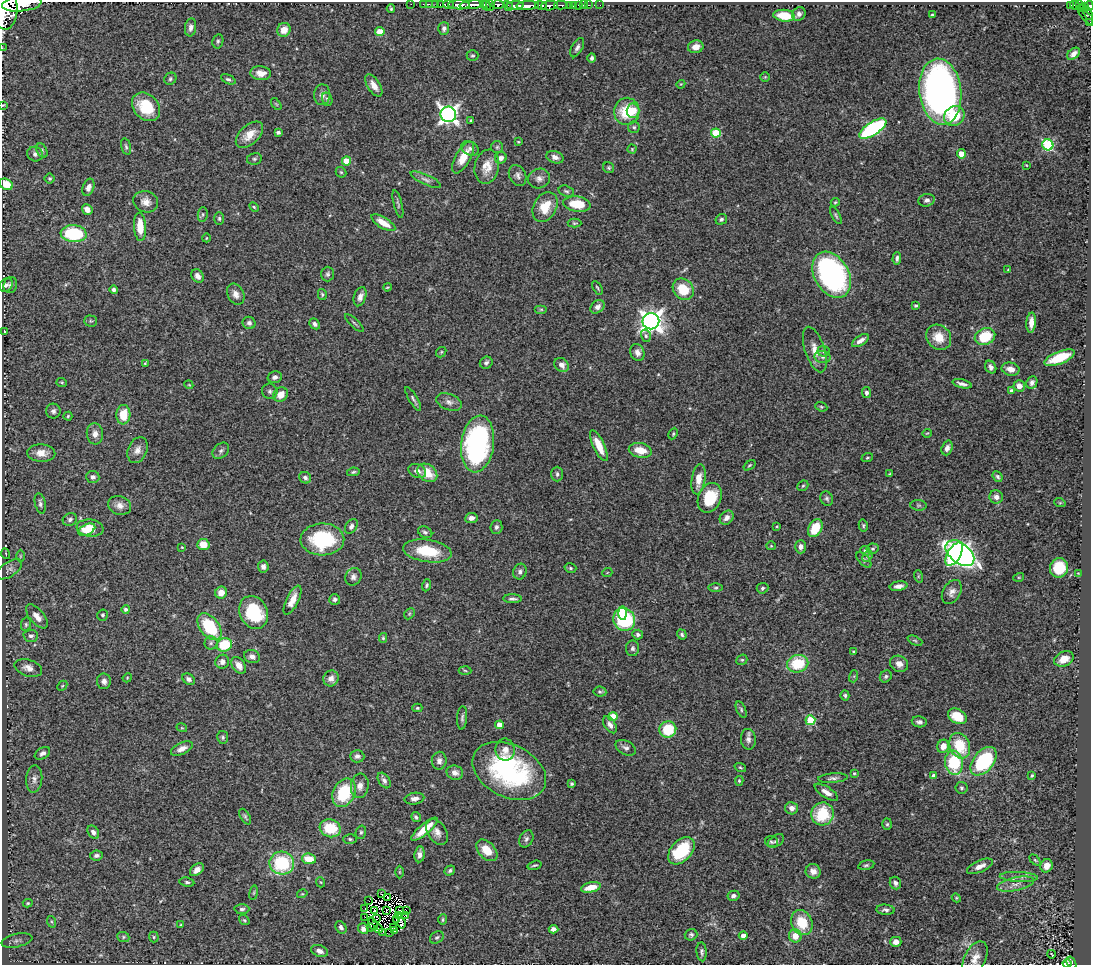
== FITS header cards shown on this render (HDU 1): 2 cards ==
NAXIS1  =                 1089
NAXIS2  =                  963

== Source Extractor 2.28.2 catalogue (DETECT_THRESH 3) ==
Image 1089 x 963 px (HDU 1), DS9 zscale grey, 1 PNG px = 1 image px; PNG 1093 x 967 px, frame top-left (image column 1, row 963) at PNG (2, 2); each listed source drawn as its Kron ellipse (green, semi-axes under 4 px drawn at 4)
Background 0.758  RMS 0.031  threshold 0.0932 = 3 sigma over >= 5 px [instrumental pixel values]
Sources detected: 409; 7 with non-positive FLUX_AUTO (blend fragments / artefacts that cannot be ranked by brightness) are neither listed nor drawn; the other 402 listed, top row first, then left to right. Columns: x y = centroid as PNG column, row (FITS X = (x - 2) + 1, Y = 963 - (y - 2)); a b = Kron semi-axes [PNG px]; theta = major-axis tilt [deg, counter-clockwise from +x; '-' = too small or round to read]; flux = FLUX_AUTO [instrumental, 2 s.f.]
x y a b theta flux
22 4 20 8 7 2900
411 4 2 2 - 16
423 4 2 2 - 15
429 4 2 2 - 23
436 4 2 2 - 17
498 4 6 3 0 610
440 5 3 2 - 38
449 5 5 3 - 110
459 5 11 4 -1 1500
472 5 12 3 6 1700
483 5 4 2 - 44
486 5 5 3 - 150
490 5 5 3 - 200
515 5 8 3 3 460
541 5 6 3 -14 560
561 5 7 3 -2 220
569 5 3 2 - 82
579 5 3 3 - 49
583 5 2 2 - 13
589 5 3 2 - 29
600 5 2 2 - 10
1075 5 5 3 - 180
1080 5 3 2 - 59
508 6 5 3 - 180
528 6 11 4 3 1500
549 6 8 4 7 1100
573 6 4 3 - 22
1070 6 4 3 - 130
1084 6 4 3 - 62
1089 6 5 3 - 290
1081 8 3 3 - 54
391 9 4 3 - 3.1
5 10 19 12 89 4900
1088 13 7 3 -64 130
799 14 7 6 - 8.6
932 15 4 3 - 2.6
784 16 11 6 -7 58
1087 18 11 4 -41 150
1089 23 3 2 - 14
191 27 9 5 82 8
444 28 6 5 - 6.5
284 30 7 6 - 23
380 32 4 4 - 51
218 41 7 5 76 3.9
696 47 8 6 11 18
2 48 2 2 - 11
577 48 10 5 62 7.4
1074 54 7 5 42 10
472 56 6 5 - 3.3
592 58 5 4 - 4.9
261 73 10 7 -5 17
765 77 5 5 - 2.6
170 79 6 5 - 4.2
228 79 8 4 -26 4
681 84 4 3 - 1.7
374 85 12 6 -58 17
940 92 33 21 -83 1000
322 95 10 8 87 9.7
327 99 7 5 -73 4.5
276 104 7 3 -53 2.1
3 105 3 2 - 1.4
146 107 16 12 -46 74
627 111 13 12 - 68
633 111 7 6 - 29
448 114 8 7 - 950
954 116 10 9 - 73
471 120 3 2 - 2.4
634 127 6 5 - 3.9
873 129 15 6 33 290
278 132 4 3 - 5.5
716 133 5 4 - 80
249 135 16 9 42 29
518 142 4 3 - 1.6
1048 145 5 5 - 220
126 147 8 4 -76 4.1
497 147 6 6 - 3.5
470 148 9 6 -28 6.7
632 149 4 4 - 2
42 150 8 5 -65 4.4
35 154 8 7 - 6.6
961 154 4 4 - 27
463 157 18 7 60 37
555 157 9 6 -18 11
501 158 6 5 - 8.5
254 159 7 5 12 4.4
346 161 4 4 - 37
1026 165 3 2 - 1.5
487 167 17 12 78 27
609 168 6 5 - 3.6
341 172 6 4 -43 3.1
518 175 11 8 -63 8.3
50 179 5 5 - 3.3
539 179 11 9 19 12
426 180 16 5 -24 8.9
6 184 7 5 -32 40
88 187 9 5 71 11
566 191 8 5 -16 4.5
927 200 8 6 16 6.6
146 202 12 10 -18 16
835 202 4 4 - 2.5
398 204 14 4 -76 4.6
577 204 14 7 -8 59
254 207 6 3 -45 2.5
545 207 16 11 61 48
87 209 6 5 - 15
203 214 7 5 85 3.8
836 215 9 3 -62 3.6
219 218 6 5 - 3.8
721 219 6 5 - 4.4
383 223 13 5 -31 29
574 223 7 4 -1 3
140 227 14 6 -87 40
74 234 13 8 -5 150
206 238 4 3 - 1.6
897 258 6 4 88 5.1
1008 270 4 4 - 1.9
328 274 7 6 - 4.9
832 275 25 17 -60 520
197 276 7 5 -54 8.2
6 285 8 6 39 6.5
10 285 8 6 74 6.7
387 287 4 3 - 2.1
597 288 7 3 -60 2.6
683 289 11 9 -47 63
114 290 4 4 - 5.9
236 294 11 8 -62 12
322 294 5 4 - 3.1
360 297 10 6 71 9.7
916 306 4 3 - 3.2
597 307 8 6 39 9.8
541 309 6 4 0 2.6
91 321 6 5 - 3.6
651 321 8 8 - 1500
249 323 6 6 - 6.5
354 323 12 2 -43 3.4
1031 323 10 4 87 16
315 324 6 4 -44 6.2
4 331 2 2 - 1.5
646 336 6 5 - 3.9
939 337 13 11 -44 33
985 337 10 8 25 74
860 341 9 4 32 11
815 349 24 9 -72 27
823 351 6 5 - 3.6
441 352 6 4 48 2.9
637 352 9 6 -69 12
823 357 8 6 -14 7.2
1059 358 16 6 22 64
145 363 3 3 - 1.8
486 363 6 5 - 5.6
562 365 8 6 -41 12
991 367 6 5 - 7.2
1010 369 9 6 -12 16
275 377 7 5 13 6.4
62 382 5 4 - 2.7
1032 382 6 5 - 6.7
962 384 10 3 -14 8
189 385 4 3 - 1.7
1019 386 5 5 - 15
270 391 8 7 - 6.2
1011 391 4 4 - 4.6
866 393 5 4 - 6.2
281 395 8 6 38 24
413 399 13 3 -59 5.4
449 402 13 8 -22 11
821 407 6 4 -21 2.9
53 411 7 7 - 7
123 415 10 7 86 39
68 416 4 4 - 2.6
927 433 5 3 - 1.6
95 434 10 8 -85 14
673 434 6 3 64 2.5
478 444 28 16 82 360
599 446 17 5 -65 34
947 448 7 5 70 8.9
138 450 13 9 67 15
640 450 11 7 -12 35
221 451 9 6 42 5.9
41 453 14 9 -3 23
867 458 6 4 19 2.6
749 465 7 3 36 2.6
417 471 9 6 -23 11
353 472 6 4 11 3.4
427 473 11 8 -38 42
557 474 7 5 -90 5
890 474 3 2 - 2.1
93 477 6 6 - 7.2
997 477 5 4 - 4
305 478 6 5 - 6.3
699 479 15 7 81 27
803 486 6 5 - 3.4
996 497 7 6 - 11
710 498 15 11 67 79
827 499 7 6 - 4.8
1060 503 6 3 -18 1.8
40 504 10 5 -77 6.2
120 505 12 9 -15 15
918 505 8 5 -6 4.2
471 518 6 5 - 10
727 518 8 6 48 10
70 519 7 6 - 5.7
863 525 6 4 -76 3.2
351 526 8 5 57 6.8
777 526 4 3 - 1.8
496 527 7 6 - 6.7
90 528 13 8 -7 37
815 528 9 6 61 54
87 530 9 5 27 22
425 532 7 5 -27 4.7
322 539 22 16 1 140
203 544 6 5 - 34
771 546 4 4 - 2.3
182 547 3 3 - 1.7
801 547 7 5 89 9.4
873 549 6 5 - 3.6
427 551 25 11 -9 73
865 551 5 4 - 3.4
960 553 16 10 -39 910
6 554 5 3 - 1.8
954 554 13 6 59 190
20 556 6 4 89 2.5
867 556 6 4 49 3.1
864 560 9 5 -46 4.5
263 567 6 5 - 8.7
570 568 6 4 -15 3.3
1059 568 10 9 - 59
9 569 14 7 34 9.3
520 572 8 6 69 6.6
607 573 5 3 - 1.7
1078 573 3 2 - 1.5
918 576 6 4 -73 2.5
353 577 9 8 - 8
1019 577 5 3 - 1.9
426 585 6 4 70 3.4
898 586 9 4 9 9.6
716 588 7 3 0 3.2
762 588 6 5 - 4.2
952 592 13 8 60 13
221 593 6 5 - 21
335 599 5 5 - 5.6
512 599 9 4 -2 5.8
292 600 16 6 64 21
126 609 4 4 - 5.6
254 612 17 13 -64 130
623 613 7 4 -88 30
409 614 6 4 46 3.2
103 615 5 5 - 4
37 616 14 7 -49 18
624 619 12 10 -59 200
26 624 7 5 78 3.7
210 627 15 9 -53 110
638 634 5 5 - 6
682 634 5 4 - 4.1
31 636 7 6 - 6.3
383 638 5 4 - 2.9
915 641 8 4 -23 3.2
211 643 6 6 - 4.6
224 645 8 6 19 74
632 648 8 6 88 6.1
854 651 4 3 - 2.3
252 657 8 6 -20 9.1
1064 659 10 7 25 23
742 660 6 5 - 2.9
222 662 7 6 - 10
798 664 10 8 13 78
899 664 9 8 - 15
239 665 9 6 -55 19
28 668 14 8 -17 17
465 671 6 4 -4 2.6
854 676 6 4 73 2.6
886 676 6 5 - 4.6
127 678 5 3 - 1.9
331 678 8 7 - 11
189 679 7 5 -36 6.7
104 681 8 7 - 8.2
62 686 6 4 45 2.7
600 692 6 5 - 4.4
845 695 5 4 - 3.9
417 708 5 4 - 3
741 709 8 4 -65 4.5
613 716 4 4 - 40
957 716 10 7 -30 49
462 718 11 5 86 5.5
810 720 5 5 - 100
919 722 7 5 -9 6.2
499 725 4 4 - 24
610 725 9 5 -57 10
182 728 5 3 - 2
668 729 8 8 - 77
223 737 6 5 - 3.8
748 739 10 7 -82 9.1
943 746 6 6 - 20
960 746 13 10 -66 68
626 748 11 7 -28 8
182 749 12 5 26 15
505 750 11 9 -80 13
42 753 8 5 32 7.5
357 756 7 6 - 7.2
439 761 9 7 81 9.7
984 761 16 10 50 180
954 763 12 9 -81 110
740 767 6 4 -18 2.7
509 771 39 26 -26 300
455 773 8 7 - 11
854 773 4 3 - 2.6
933 775 3 3 - 4.6
1032 775 3 3 - 2.3
833 778 15 5 4 7.3
34 779 13 8 84 12
384 780 8 5 -57 7.3
739 781 5 4 - 3
572 784 3 3 - 2.8
360 786 12 9 83 16
961 788 6 6 - 4
826 792 13 5 -33 14
344 793 15 11 64 110
414 799 10 6 9 11
792 808 6 6 - 12
822 814 11 11 - 87
245 817 9 4 -58 3.9
416 817 5 4 - 4.6
887 824 5 5 - 3.3
330 828 11 9 -17 69
425 829 17 5 40 44
93 832 7 5 -57 9.3
361 832 7 5 75 3.9
437 832 14 9 -58 15
350 839 7 5 -2 3.6
526 839 9 6 63 6.1
776 841 9 5 33 5.1
771 842 6 5 - 4.4
487 850 13 8 -47 35
681 851 16 10 47 120
420 854 8 5 85 10
96 855 6 5 - 6
309 859 7 5 -9 40
1035 860 6 4 -45 2.7
282 863 12 11 - 140
535 865 7 3 17 3
866 865 8 4 12 3.9
980 866 14 5 24 15
1047 866 7 6 - 20
197 870 8 5 39 14
450 870 6 4 36 4.6
813 871 7 7 - 13
399 872 6 4 -89 2.4
1019 877 19 5 -2 12
187 882 7 4 -9 4.4
320 882 5 3 - 1.8
895 883 6 5 - 6.9
1016 884 19 6 12 17
591 887 10 5 13 28
254 893 7 3 81 2.7
302 894 5 3 - 2.1
382 894 3 2 - 2.7
733 896 6 5 - 7.5
388 897 3 2 - 0.95
956 898 4 4 - 2.3
369 901 2 2 - 0.72
28 903 5 4 - 2.7
242 909 7 5 1 5.6
365 909 2 2 - 1.4
400 910 3 2 - 3.4
885 910 9 5 -4 6.3
374 911 4 2 - 5
386 911 3 2 - 0.028
406 911 3 2 - 2.9
399 915 3 2 - 1.1
406 915 3 2 - 2.7
365 917 2 2 - 1.8
377 919 3 2 - 2.5
397 919 3 2 - 1.1
244 920 6 4 -37 2.9
443 920 5 4 - 2.7
52 922 6 4 -71 3
402 923 5 3 - 3.5
802 923 13 10 -67 60
373 924 7 2 -66 2.7
181 925 3 3 - 2.4
341 927 7 5 -58 6.7
370 927 3 2 - 12
393 928 2 2 - 1.1
363 929 6 5 - 8.5
379 929 4 2 - 3.3
553 929 5 4 - 9.4
395 931 3 2 - 1.8
382 932 3 3 - 0.65
390 932 2 2 - 2.7
691 935 6 6 - 4.4
743 935 4 4 - 13
795 936 6 6 - 24
123 937 6 5 - 3.5
154 937 5 5 - 2.7
437 937 7 5 35 3.8
17 940 16 6 12 9.6
896 942 5 5 - 14
319 951 9 5 -21 10
702 952 9 5 -85 5.1
1051 954 4 2 - 8.3
975 958 18 10 62 21
1071 963 6 3 -57 110
1067 964 4 3 - 110
At the frame edge (FLAGS 8, measured only in part): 8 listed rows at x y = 22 4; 1089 6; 5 10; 1089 23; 2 48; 3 105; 6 184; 1067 964
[7 non-positive-flux detections neither listed nor drawn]